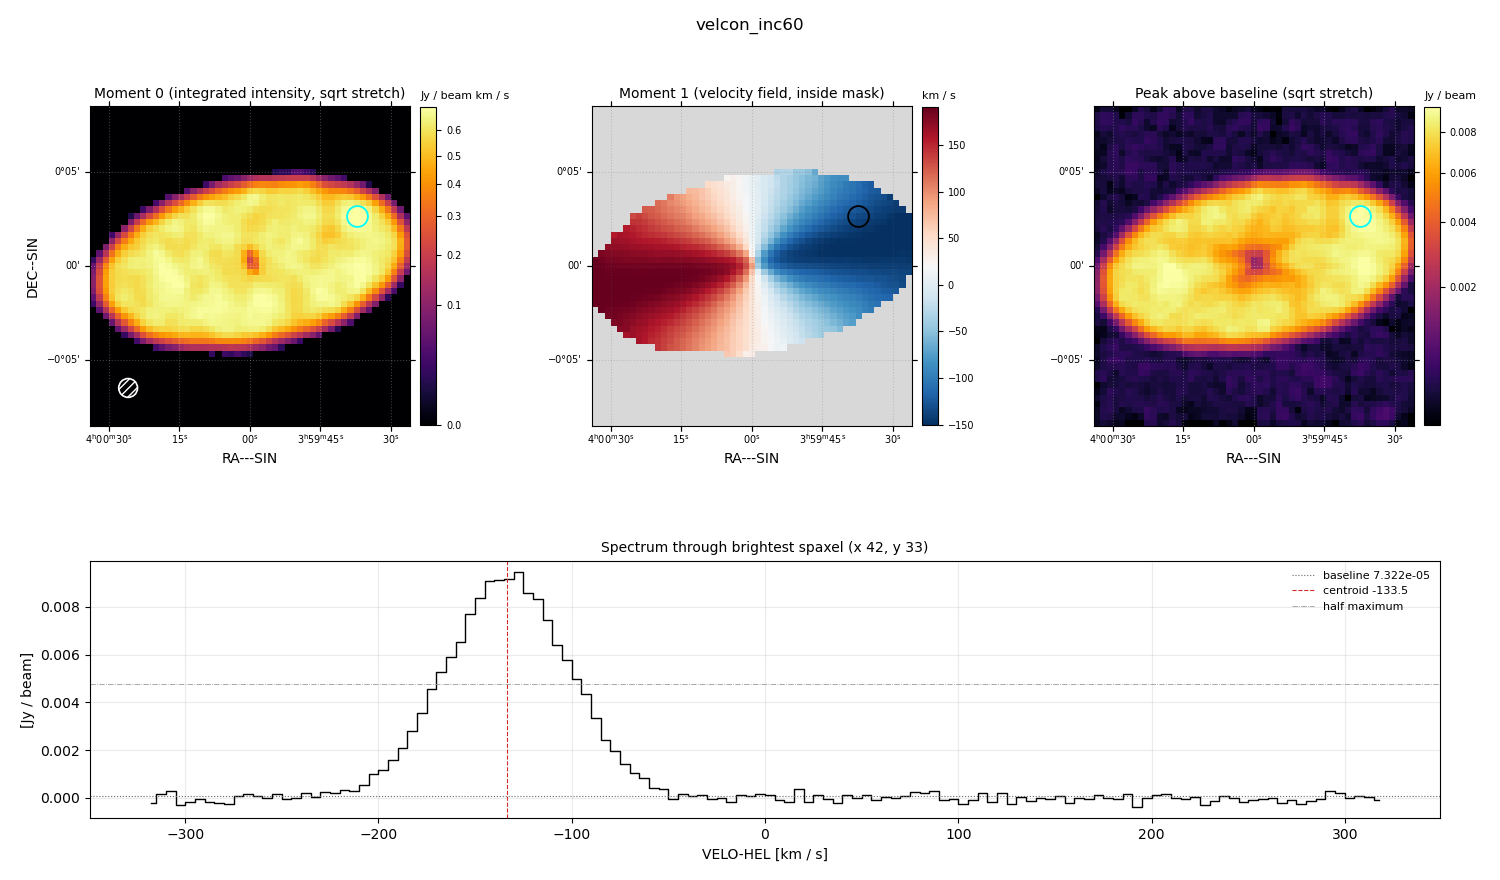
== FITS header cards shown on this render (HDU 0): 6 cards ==
OBJECT  = 'velcon_inc60'
BUNIT   = 'JY/BEAM '           /
CTYPE1  = 'RA---SIN'           /
CTYPE2  = 'DEC--SIN'           /
CTYPE3  = 'VELO-HEL'           /
CUNIT3  = 'km/s    '           /

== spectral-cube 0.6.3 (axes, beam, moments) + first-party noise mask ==
SpectralCube HDU 0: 128 channels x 51 x 51 spaxels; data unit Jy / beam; figure title: velcon_inc60
Units: BUNIT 'JY/BEAM' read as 'Jy/beam' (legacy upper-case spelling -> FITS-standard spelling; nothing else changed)
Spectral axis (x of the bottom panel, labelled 'VELO-HEL [km / s]'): -317 .. 317 km / s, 128 channels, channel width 5 km / s
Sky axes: RA---SIN/DEC--SIN; field 17' x 17' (20 arcsec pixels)
Beam (drawn as the hatched ellipse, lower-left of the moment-0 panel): BMAJ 60 arcsec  BMIN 60 arcsec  BPA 0 deg
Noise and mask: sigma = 1.6e-04 Jy / beam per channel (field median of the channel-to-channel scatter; agrees with the line-free scatter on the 1426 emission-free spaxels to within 1%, no correlation factor applied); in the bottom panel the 99 channels outside the line scatter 1.8e-04 Jy / beam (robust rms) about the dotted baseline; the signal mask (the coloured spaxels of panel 2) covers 45% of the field
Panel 1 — Moment 0 (line voxels x channel width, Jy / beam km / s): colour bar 0 .. 0.696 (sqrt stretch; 0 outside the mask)
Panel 2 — Moment 1 (intensity-weighted velocity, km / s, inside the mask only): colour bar -151 .. 191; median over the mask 22
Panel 3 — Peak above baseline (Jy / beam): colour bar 2.67e-04 .. 0.00941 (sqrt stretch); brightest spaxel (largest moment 0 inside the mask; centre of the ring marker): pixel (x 42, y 33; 0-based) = FK5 03h59m38s +00d02m40s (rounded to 2 s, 20 arcsec steps: no finer than the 20 arcsec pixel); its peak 0.00937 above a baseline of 7.322e-05
Panel 4 — spectrum at that spaxel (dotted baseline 7.322e-05 Jy / beam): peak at -127 km / s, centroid -133.5 km / s (red dashed line; intensity-weighted over the run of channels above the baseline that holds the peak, -230 .. -50 km / s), W50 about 75 km / s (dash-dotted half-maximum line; edge to edge of the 15 channels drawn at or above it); detected line -205 .. -60 km / s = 29 of 128 channels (23%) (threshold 4 sigma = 6.6e-04 Jy / beam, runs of >= 3 channels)